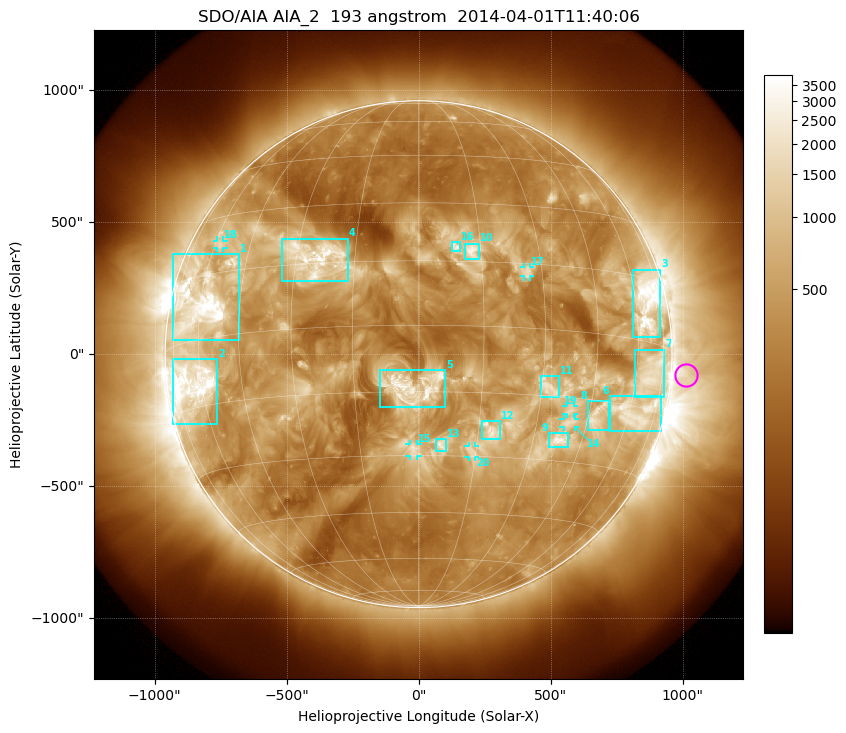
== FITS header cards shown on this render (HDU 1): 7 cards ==
TELESCOP= 'SDO/AIA'
INSTRUME= 'AIA_2'
WAVELNTH=                  193
WAVEUNIT= 'angstrom'
DATE-OBS= '2014-04-01T11:40:06.84'
CTYPE1  = 'HPLN-TAN'
CTYPE2  = 'HPLT-TAN'

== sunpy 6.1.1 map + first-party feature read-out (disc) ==
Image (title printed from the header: SDO/AIA AIA_2  193 angstrom  2014-04-01T11:40:06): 1024 x 1024 px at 2.4 arcsec/px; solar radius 960 arcsec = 400 px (full disc in frame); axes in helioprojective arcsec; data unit not stated in the header (colour bar unlabelled)
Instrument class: DISC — disc imager (sunpy class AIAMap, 193 A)
Bright regions (active regions / flare kernels): reference = the median radial profile (limb darkening/brightening removed); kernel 9 px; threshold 5 sigma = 970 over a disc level ~342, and >= 1.15x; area >= 12 px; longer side >= 10 px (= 24 arcsec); searched inside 0.97 R_sun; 25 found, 20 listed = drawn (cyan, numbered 1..; 6 of them under ~33 arcsec drawn as corner ticks so the feature stays visible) (cap 20 boxes per figure: the strongest are kept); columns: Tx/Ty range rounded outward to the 5 arcsec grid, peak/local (2 s.f.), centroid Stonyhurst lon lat
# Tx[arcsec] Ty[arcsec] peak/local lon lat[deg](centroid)
1 -930..-680 50..380 17 -60 +9
2 -930..-760 -270..-20 15 -64 -10
3 810..915 65..320 13 +65 +9
4 -520..-265 275..440 7.7 -25 +17
5 -150..100 -200..-60 9.7 -1 -14
6 725..920 -290..-155 8.1 +63 -16
7 820..930 -160..20 6.7 +68 -7
8 640..720 -290..-175 6.5 +48 -19
9 495..570 -355..-300 7.3 +38 -25
10 175..230 360..420 5.8 +13 +18
11 460..530 -160..-85 4.2 +32 -13
12 240..310 -325..-255 4.7 +18 -24
13 65..105 -370..-320 5 +6 -27
14 550..595 -275..-245 5 +39 -21
15 -35..-5 -385..-340 4 -1 -28
16 125..160 390..425 4.6 +9 +19
17 400..425 295..330 4.1 +26 +13
18 -765..-740 400..430 4.7 -57 +22
19 560..590 -225..-195 4 +39 -18
20 190..215 -390..-345 3.4 +14 -29
Off-limb structures (1.02-1.3 R_sun): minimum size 162 px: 2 found; the strongest spans PA ~220..310 deg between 1.02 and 1.3 R_sun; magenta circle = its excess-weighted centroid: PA ~265 deg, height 1.06 R_sun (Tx ~1010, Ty ~-80 arcsec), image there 3.4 x the reference